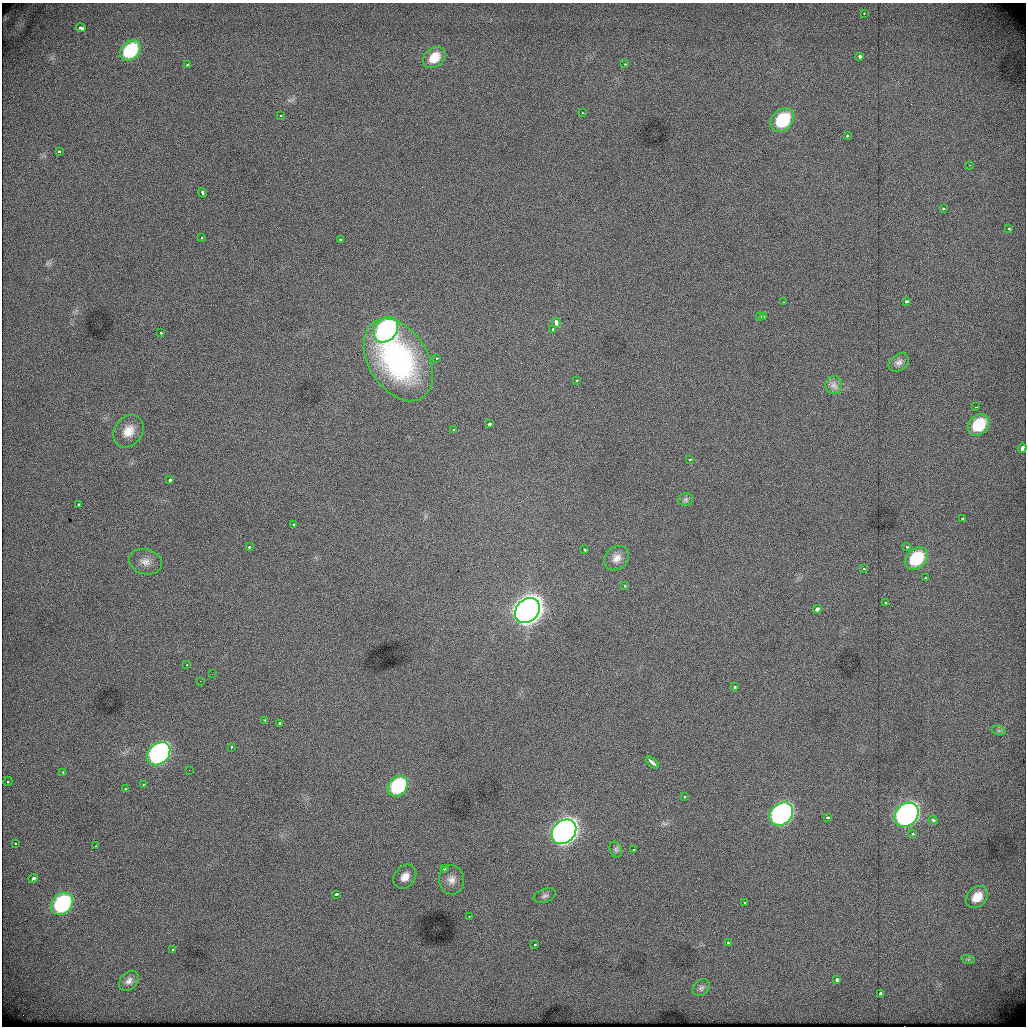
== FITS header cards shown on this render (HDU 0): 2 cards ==
NAXIS1  =                 1024          /
NAXIS2  =                 1024          /

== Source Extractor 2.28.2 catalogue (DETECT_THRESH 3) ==
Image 1024 x 1024 px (HDU 0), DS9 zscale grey, 1 PNG px = 1 image px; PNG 1028 x 1028 px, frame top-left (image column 1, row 1024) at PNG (2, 3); each listed source drawn as its Kron ellipse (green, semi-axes under 4 px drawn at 4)
Background 467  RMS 2.7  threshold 8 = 3 sigma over >= 5 px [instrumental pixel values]
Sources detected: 100; all 100 listed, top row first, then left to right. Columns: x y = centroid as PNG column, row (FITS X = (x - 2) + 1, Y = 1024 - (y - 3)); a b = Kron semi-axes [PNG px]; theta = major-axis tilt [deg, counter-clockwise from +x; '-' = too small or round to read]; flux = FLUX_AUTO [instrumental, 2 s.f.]
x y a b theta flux
864 13 3 3 - 190
81 28 5 3 - 1700
130 51 11 8 45 12000
860 56 3 3 - 2400
434 58 12 9 39 3500
625 64 3 3 - 400
187 65 3 2 - 240
582 113 3 2 - 290
280 116 3 2 - 310
782 120 13 10 46 11000
847 136 4 3 - 410
59 151 3 3 - 490
969 165 3 3 - 200
202 193 5 3 - 920
943 209 3 3 - 1700
1009 229 3 2 - 240
202 237 3 2 - 200
340 240 3 3 - 340
906 301 4 3 - 1700
783 302 2 2 - 140
760 316 3 3 - 710
764 316 3 3 - 520
556 323 5 3 - 1800
552 329 3 3 - 320
386 330 14 11 49 35000
160 333 3 3 - 550
437 358 3 2 - 830
398 360 45 29 -58 31000
899 362 11 8 35 800
577 380 3 3 - 210
834 385 9 8 - 710
976 407 3 2 - 1500
489 424 3 3 - 1600
979 425 12 9 44 7500
453 430 3 3 - 330
128 431 17 14 54 2900
1022 448 5 3 - 1900
690 459 3 2 - 200
170 480 3 3 - 2400
685 499 7 6 - 430
78 505 3 2 - 490
963 519 3 3 - 1600
294 524 3 3 - 410
249 547 3 3 - 620
907 547 4 3 - 760
584 550 3 3 - 650
617 558 13 11 43 1400
916 559 13 10 43 9100
145 562 17 12 -17 1800
864 569 3 2 - 190
925 578 3 3 - 350
625 586 3 3 - 580
885 603 3 3 - 440
817 609 4 3 - 4100
527 610 14 11 46 280000
186 665 2 2 - 160
212 674 2 2 - 240
200 681 2 2 - 310
734 687 3 3 - 360
265 720 3 3 - 290
280 723 3 3 - 890
999 731 7 4 -19 320
231 747 3 2 - 340
159 754 13 10 46 55000
652 763 8 3 -40 2100
189 770 2 2 - 280
63 772 3 3 - 480
8 781 5 4 - 370
143 784 3 3 - 230
398 786 11 9 45 13000
125 789 2 2 - 160
684 797 3 2 - 480
781 814 13 10 44 61000
907 815 13 10 45 78000
827 817 3 3 - 810
933 820 4 3 - 730
564 832 14 11 46 170000
913 834 3 3 - 360
15 843 4 3 - 270
96 846 3 2 - 140
616 849 8 6 -70 410
633 850 3 2 - 310
444 869 3 3 - 680
405 877 13 10 52 1900
33 878 4 3 - 1500
451 880 14 12 -84 1600
336 894 4 3 - 1400
545 896 11 6 19 630
977 897 12 9 44 2700
745 902 4 3 - 710
62 904 12 10 46 21000
469 916 3 2 - 140
728 943 3 3 - 440
535 944 3 3 - 910
172 950 3 3 - 400
968 959 7 4 -18 370
837 980 3 3 - 3000
129 981 11 8 48 990
701 988 9 7 43 550
880 994 4 3 - 3000